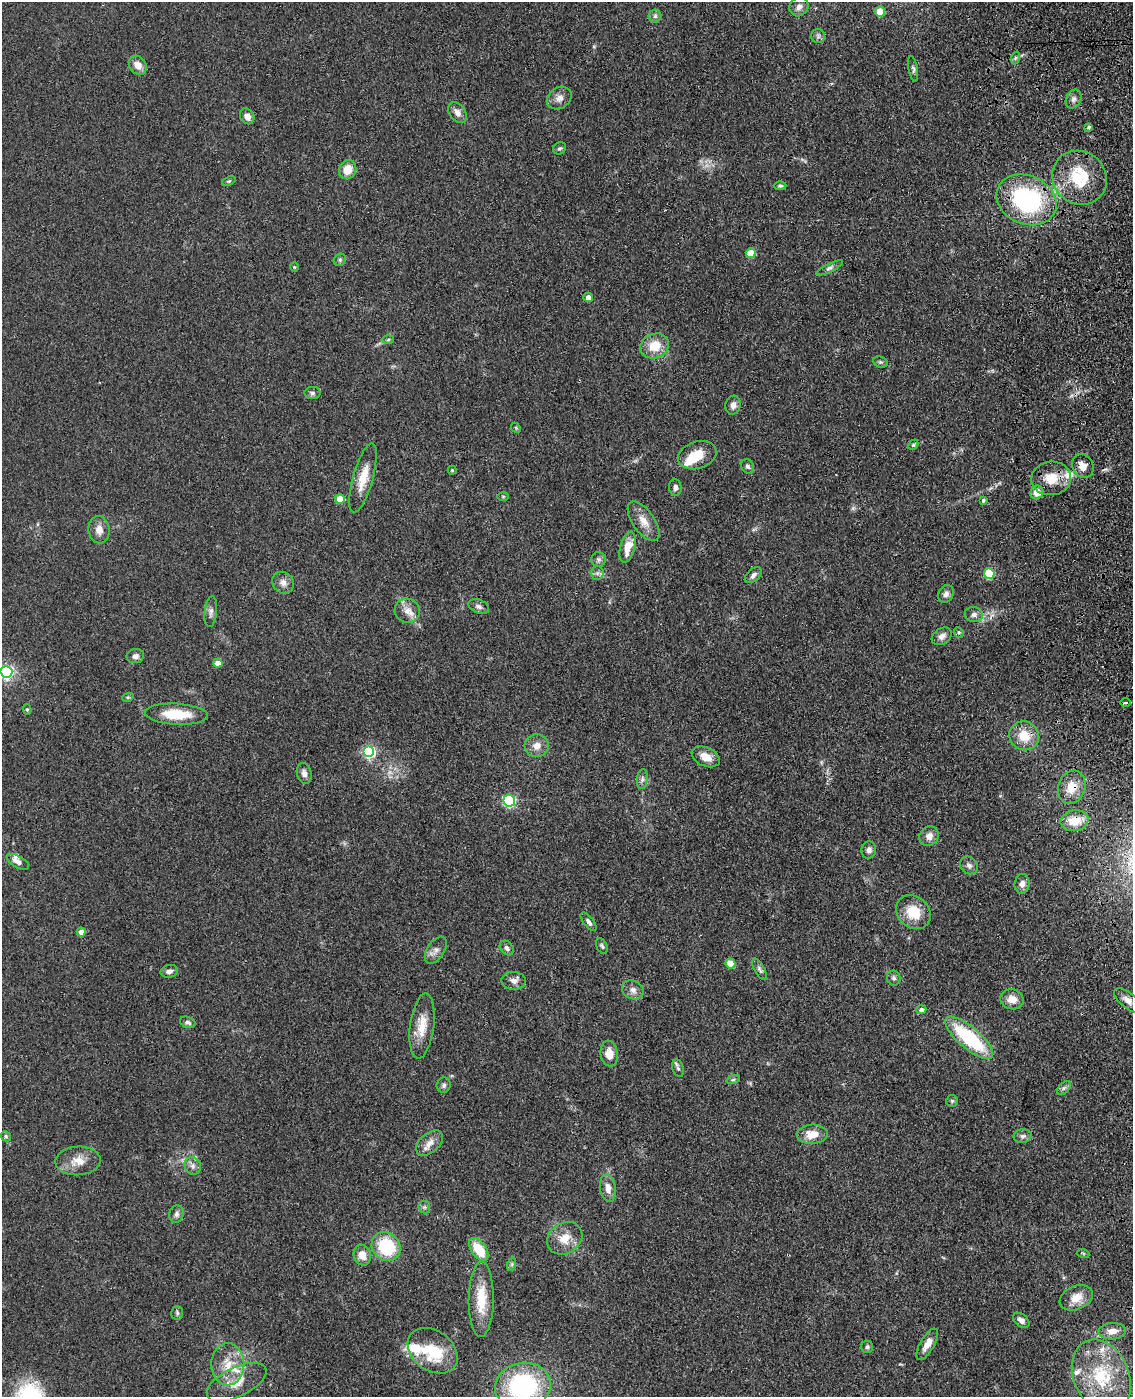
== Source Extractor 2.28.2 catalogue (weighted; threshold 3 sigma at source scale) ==
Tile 6 of 4 x 3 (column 2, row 2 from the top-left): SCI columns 1248-2378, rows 1547-2941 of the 4757 x 4590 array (HDU 1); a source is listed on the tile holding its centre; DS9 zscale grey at full resolution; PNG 1135 x 1399 px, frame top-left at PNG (2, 2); each listed source drawn as its Kron ellipse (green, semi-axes under 4 px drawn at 4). Shown black and unused: <1% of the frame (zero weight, under 3 of 4 exposures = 6% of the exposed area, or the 3 px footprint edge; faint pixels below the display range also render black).
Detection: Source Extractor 2.28.2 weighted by HDU 2 'WHT'; one run over the whole footprint, this tile lists its part. Background 0.0701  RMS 0.006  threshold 0.0271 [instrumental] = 3 sigma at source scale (4.5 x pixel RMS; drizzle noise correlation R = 1.50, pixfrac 1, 0.05/0.05 arcsec/px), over >= 5 px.
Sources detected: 137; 1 too faint to see at this stretch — neither listed nor drawn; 8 inside a brighter listed object's ellipse — not listed separately; the other 128 listed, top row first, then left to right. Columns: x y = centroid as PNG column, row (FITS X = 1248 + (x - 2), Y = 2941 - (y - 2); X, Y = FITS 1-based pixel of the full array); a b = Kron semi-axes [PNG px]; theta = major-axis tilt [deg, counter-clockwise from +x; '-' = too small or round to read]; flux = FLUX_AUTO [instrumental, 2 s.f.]
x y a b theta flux
799 7 10 9 - 3.3
880 12 5 5 - 17
655 16 6 6 - 1.5
818 36 7 7 - 1.5
1015 58 6 4 71 0.95
138 65 10 8 -53 4.9
913 69 13 4 -80 1.5
559 98 13 10 36 4.3
1074 99 10 7 65 2.5
457 112 11 8 -53 3.6
247 116 8 7 - 4
1089 127 4 3 - 0.87
560 148 7 6 - 1.2
348 169 10 8 63 8.8
1079 178 28 26 -43 28
229 181 7 4 23 0.97
780 186 6 4 1 1.1
1026 200 31 24 -24 79
751 253 5 5 - 18
340 260 6 5 - 1.2
294 267 4 4 - 0.6
830 268 15 3 26 1.8
588 297 4 4 - 3.6
388 339 6 4 2 0.88
655 346 14 12 19 13
880 362 7 5 -19 1.2
312 393 8 6 0 1.6
733 405 9 7 79 2.9
516 428 5 4 - 0.74
913 445 6 4 43 0.89
697 455 20 13 18 11
748 466 7 6 - 1.6
1083 466 12 10 -59 5.4
452 470 4 4 - 0.68
363 478 36 10 74 12
1051 478 20 17 7 13
675 487 8 6 -82 2
1037 492 7 6 - 6.5
503 497 6 4 0 0.65
340 499 5 5 - 14
983 500 4 3 - 1
644 521 23 11 -55 7.5
99 530 14 10 -82 5.2
628 547 16 7 75 10
598 559 7 7 - 1.7
597 573 6 6 - 1.6
989 574 5 5 - 33
753 575 10 6 44 2.3
283 583 11 10 - 3.7
946 594 9 7 61 2.6
479 606 11 6 -22 2.1
407 611 13 12 - 5.6
211 612 15 6 84 2.6
974 615 9 7 -10 2.5
959 632 5 4 - 0.95
942 636 11 7 33 3.1
135 656 9 7 9 2.5
218 663 4 4 - 8.2
6 672 6 6 - 130
128 697 6 3 18 0.77
1125 703 5 3 - 0.91
27 709 5 4 - 0.89
176 714 31 10 -3 19
1024 736 15 14 - 12
537 746 12 11 - 5.2
369 752 5 5 - 85
706 757 15 9 -24 6.9
304 773 10 7 -76 2.5
642 779 10 5 83 1.9
1072 787 17 13 70 10
509 801 6 6 - 77
1075 821 14 10 10 11
929 836 10 9 - 4.2
869 850 8 7 - 2.6
18 862 12 5 -30 2.8
969 865 9 8 - 2.3
1022 884 10 7 84 3.6
913 912 18 15 -42 14
588 922 11 5 -51 1.9
81 932 4 4 - 7.5
602 946 8 5 -66 1.2
507 948 8 6 -50 2
436 950 15 8 57 3.5
730 963 5 5 - 13
759 969 12 5 -60 1.8
169 971 9 6 13 2.6
894 978 7 6 - 1.6
514 981 12 9 -2 3.3
633 990 11 9 -26 3.5
1012 999 12 10 -15 6.3
1128 1000 16 7 -39 4.3
921 1010 5 4 - 3.2
188 1022 8 5 -19 1.6
422 1026 33 12 83 12
969 1038 30 11 -40 49
609 1054 13 8 -83 6.6
678 1068 9 5 -71 1.6
733 1080 7 4 19 1
444 1085 8 7 - 1.8
1064 1088 8 5 44 1.5
952 1101 6 6 - 1.1
812 1134 15 9 3 9
6 1136 5 4 - 0.82
1023 1136 9 7 8 2.1
429 1143 16 9 43 5.2
78 1161 22 14 4 9.5
193 1166 9 8 - 2.8
608 1188 14 7 -81 4.8
424 1207 6 6 - 1.3
176 1214 9 7 75 2.2
565 1238 19 15 35 9.9
386 1247 15 13 -46 36
479 1249 13 7 -55 16
1083 1253 6 4 -19 0.71
362 1255 10 8 -74 6.7
512 1264 7 4 72 1
1076 1298 17 11 23 8.5
481 1299 38 12 89 17
177 1313 7 6 - 1.3
1021 1320 9 6 -40 2.7
1112 1331 14 8 4 5.1
927 1344 17 7 60 5.3
867 1347 6 6 - 1.3
433 1351 27 20 -36 27
228 1364 21 16 -90 14
1101 1376 38 27 -66 41
237 1382 32 14 26 12
523 1386 28 23 10 76
Overlapping masked pixels (flux is a lower limit): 3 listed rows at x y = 1083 466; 1072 787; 1075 821
Isophote crosses this tile's border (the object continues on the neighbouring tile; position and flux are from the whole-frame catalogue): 2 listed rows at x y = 6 672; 523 1386